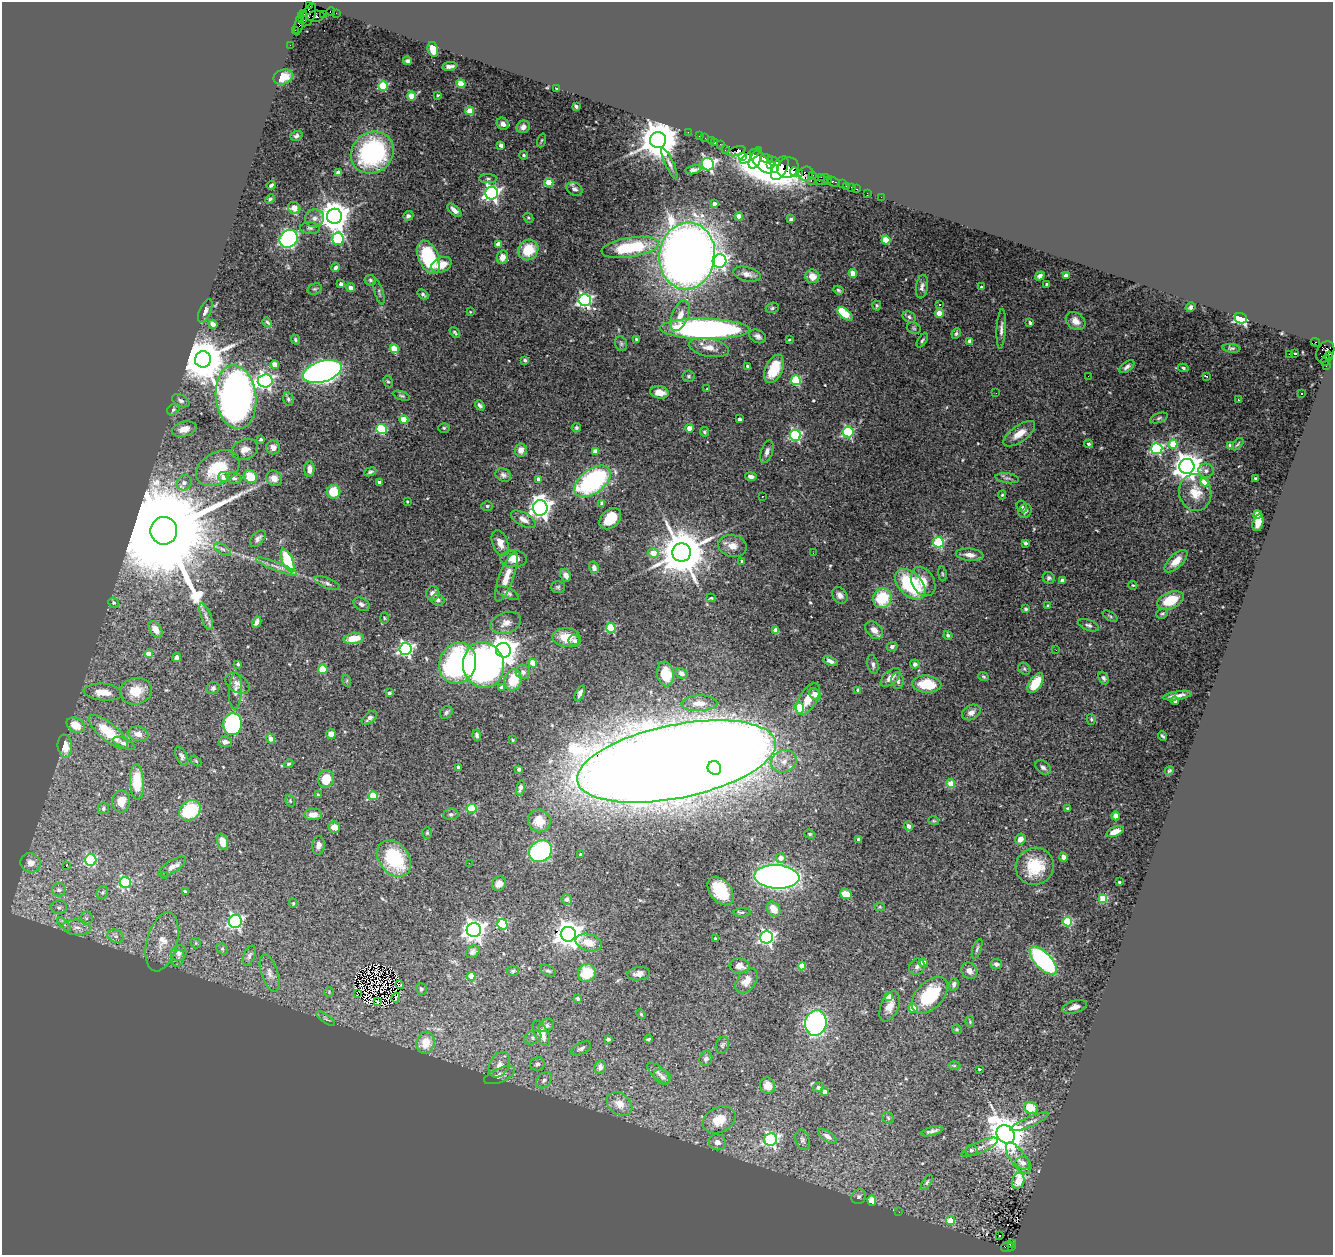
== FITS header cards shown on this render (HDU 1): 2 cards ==
NAXIS1  =                 1331
NAXIS2  =                 1253

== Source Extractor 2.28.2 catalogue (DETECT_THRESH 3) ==
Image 1331 x 1253 px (HDU 1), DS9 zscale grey, 1 PNG px = 1 image px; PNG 1335 x 1257 px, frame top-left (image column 1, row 1253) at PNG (2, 2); each listed source drawn as its Kron ellipse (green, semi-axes under 4 px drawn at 4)
Background 2.4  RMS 0.059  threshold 0.176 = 3 sigma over >= 5 px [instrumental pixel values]
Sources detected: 532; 3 with non-positive FLUX_AUTO (blend fragments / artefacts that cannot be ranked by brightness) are neither listed nor drawn; of the other 529, the 500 brightest by FLUX_AUTO listed and drawn (29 fainter detections omitted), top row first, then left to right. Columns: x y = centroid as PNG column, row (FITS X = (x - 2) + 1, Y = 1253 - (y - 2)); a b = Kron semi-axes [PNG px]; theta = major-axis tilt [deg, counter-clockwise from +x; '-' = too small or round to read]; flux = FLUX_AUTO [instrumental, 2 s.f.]
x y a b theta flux
310 5 4 3 - 65
331 12 4 3 - 250
336 13 2 2 - 29
304 14 3 2 - 85
323 14 3 2 - 69
309 15 12 6 66 950
316 16 9 5 8 990
303 19 4 2 - 360
299 24 12 4 78 610
295 30 2 2 - 56
290 45 2 2 - 36
433 49 7 5 -76 62
407 61 4 4 - 9.5
450 66 7 3 8 12
283 77 10 7 22 42
461 84 4 4 - 150
383 86 5 4 - 240
557 89 3 3 - 7.3
438 95 3 3 - 4.4
411 96 4 4 - 99
576 106 4 3 - 13
470 111 4 4 - 110
503 124 6 5 - 17
523 127 7 6 - 17
688 132 2 2 - 45
296 136 6 5 - 9.6
699 136 2 2 - 75
705 138 2 2 - 44
542 140 7 3 71 4
658 140 8 8 - 16000
711 140 2 2 - 76
715 143 3 3 - 150
720 144 2 2 - 50
501 145 4 3 - 20
725 150 2 2 - 79
736 151 10 4 15 660
372 152 22 20 39 590
524 155 4 4 - 7.9
751 155 13 3 35 610
742 156 4 3 - 280
755 159 10 5 62 3300
766 159 7 3 -14 4400
761 161 15 6 -47 3600
774 161 6 3 -24 3400
669 163 17 4 -65 16
708 164 6 6 - 890
771 165 4 4 - 800
775 168 4 4 - 1200
780 168 13 7 61 1600
788 168 11 9 32 1200
693 170 8 4 12 17
794 172 5 3 - 210
338 173 4 4 - 40
799 173 3 2 - 140
806 174 7 6 - 320
812 175 4 3 - 160
821 177 4 3 - 110
488 179 9 4 0 8.3
823 180 7 3 34 170
828 180 3 2 - 100
811 181 3 2 - 300
549 182 4 4 - 110
833 182 7 3 -27 240
842 184 2 2 - 17
271 185 5 3 - 7.1
847 186 3 3 - 180
851 188 4 3 - 39
574 189 8 6 -28 14
857 189 3 2 - 77
492 193 6 6 - 1400
867 193 3 2 - 21
881 197 2 2 - 40
270 199 5 4 - 8.6
714 204 4 3 - 20
294 208 6 6 - 57
454 210 8 4 -43 19
334 216 7 7 - 7100
408 216 5 4 - 9
739 216 4 4 - 42
314 218 9 9 - 23
528 218 5 4 - 4.9
791 219 3 3 - 6.4
310 228 10 6 -2 13
289 239 9 8 - 780
338 239 6 6 - 300
886 240 4 4 - 160
498 244 4 4 - 46
630 247 29 9 9 250
528 250 11 9 47 120
687 256 33 28 82 5000
429 257 18 10 -66 270
502 257 7 5 79 37
720 261 7 6 - 1100
441 265 10 7 24 54
335 267 5 4 - 9.4
853 273 4 4 - 69
747 274 14 7 -13 22
1066 275 4 3 - 29
812 276 7 6 - 42
1040 276 5 4 - 11
370 280 6 5 - 7
341 284 3 3 - 20
1047 284 3 3 - 6.5
922 287 12 6 81 17
982 287 3 3 - 9.4
351 288 4 4 - 28
315 289 7 5 18 7.7
838 290 5 4 - 6.9
379 292 13 3 -74 7
423 294 6 4 -39 6.7
585 300 6 6 - 1000
877 305 5 4 - 6.3
939 305 3 3 - 15
1190 307 5 4 - 11
772 308 7 5 18 7.1
205 311 12 5 66 17
470 312 3 2 - 3.8
939 313 4 4 - 97
845 314 9 5 -38 140
680 316 16 8 68 49
909 317 7 5 -30 9.8
1241 318 6 5 - 330
1076 321 10 8 -38 35
267 322 5 3 - 9
1030 323 4 3 - 12
213 324 5 4 - 22
914 328 7 5 -23 6.8
705 329 44 10 -1 1700
1001 329 20 4 86 19
455 332 6 3 -43 6
956 334 5 4 - 7.2
758 336 9 6 -29 16
636 339 4 3 - 6.5
295 340 5 4 - 7.7
789 340 4 3 - 4.3
922 340 8 4 58 7.4
970 341 4 4 - 30
1315 342 5 3 - 570
621 344 7 5 -74 8.8
709 348 20 9 -11 53
1231 348 9 3 -7 6.5
394 349 4 4 - 100
1325 352 11 8 61 1800
1290 354 3 2 - 16
1295 354 4 3 - 8.2
1329 356 4 3 - 290
203 359 8 8 - 19000
525 360 4 3 - 9.3
1326 361 5 4 - 310
275 364 4 4 - 59
1326 365 3 2 - 170
747 366 3 3 - 6.9
1127 367 8 4 38 13
1183 368 5 3 - 6.2
774 369 15 8 66 120
322 372 20 10 17 2400
689 376 6 6 - 7.9
1088 376 3 2 - 4.1
1206 376 4 2 - 7.5
796 380 5 5 - 280
265 381 7 6 - 1200
388 382 6 4 -60 5.6
706 389 3 2 - 18
659 392 9 6 -8 41
996 393 2 2 - 7.2
1301 394 3 3 - 5.8
402 396 8 4 -19 6.9
236 397 32 20 -84 2900
288 399 7 5 -77 7.3
1238 400 3 2 - 8.9
181 401 9 6 -27 13
480 405 5 4 - 11
173 410 7 5 39 8.2
1159 418 9 4 19 8.5
404 419 4 4 - 110
739 419 3 3 - 17
444 428 6 5 - 6.8
576 428 5 4 - 6
689 428 4 4 - 56
184 429 13 7 14 36
381 429 5 5 - 240
705 432 5 4 - 6.2
848 432 5 5 - 420
1019 434 19 8 36 56
795 435 5 5 - 550
261 440 3 3 - 10
1089 444 4 3 - 6.3
1173 444 4 4 - 120
1238 444 7 2 49 4.9
1230 445 3 3 - 11
273 447 7 6 - 24
245 449 14 10 21 37
1157 449 6 5 - 510
521 450 7 6 - 26
595 451 4 4 - 39
767 452 11 5 72 17
1187 466 7 7 - 5200
218 468 23 16 29 190
309 469 8 5 89 28
1206 471 7 7 - 15
370 472 6 4 23 8.1
503 475 8 6 -28 13
751 476 6 4 -10 12
223 477 5 5 - 32
250 477 7 6 - 120
234 478 8 5 -17 11
274 478 8 7 - 33
1007 478 12 5 -8 12
539 479 4 3 - 15
1255 479 3 3 - 5.7
593 481 21 12 36 620
379 482 4 3 - 12
1205 482 4 4 - 120
184 483 8 7 - 21
334 492 7 7 - 120
1195 493 18 16 -76 86
1002 495 4 4 - 5
762 496 3 2 - 5.1
407 502 3 2 - 3.9
602 503 4 3 - 16
487 506 5 5 - 6.6
1022 506 6 5 - 5.7
540 508 7 7 - 2800
1025 511 7 6 - 12
1257 515 4 4 - 94
523 519 13 6 -29 25
610 519 12 8 44 96
1258 523 9 5 75 39
164 531 14 13 - 170000
258 538 10 5 47 13
938 542 5 5 - 360
500 543 13 7 -70 33
1025 543 3 3 - 7.5
733 546 14 11 -13 45
222 549 9 4 -27 12
653 553 5 5 - 47
681 553 9 9 - 21000
813 553 3 2 - 8.1
970 555 14 6 -5 28
513 559 13 8 -3 51
288 561 12 5 -68 240
1176 561 14 7 45 44
742 562 4 3 - 9.6
276 567 22 4 -22 26
594 568 6 5 - 15
942 574 7 3 -81 5.8
566 575 6 5 - 21
506 577 26 7 70 58
1049 578 6 5 - 10
1062 580 4 3 - 17
923 581 15 11 -62 59
327 583 14 5 -21 14
910 584 18 11 -45 340
1133 585 4 4 - 4.1
558 587 7 6 - 7
433 593 7 6 - 20
508 593 12 5 -26 11
840 595 9 7 -52 20
711 598 5 3 - 4.4
882 598 10 9 - 170
438 600 6 6 - 10
1170 600 14 8 23 120
113 603 5 5 - 9.7
361 604 9 6 -30 13
1048 606 4 4 - 5.4
1026 609 4 3 - 7.6
1162 614 6 5 - 7
206 616 14 5 -71 17
1110 616 8 3 -32 6.1
384 618 6 3 -88 4.3
257 622 6 4 62 16
506 623 15 10 19 32
1089 625 11 5 -20 12
611 628 5 4 - 230
155 629 9 5 -57 36
776 630 4 4 - 58
874 630 10 7 -45 32
948 635 5 4 - 11
566 637 14 9 -4 81
354 638 10 5 9 82
575 641 6 6 - 8.4
892 646 5 4 - 11
405 649 6 6 - 990
503 650 7 7 - 5000
1056 650 3 2 - 7.2
149 654 4 4 - 69
177 657 4 4 - 11
830 661 8 4 -25 16
458 663 21 18 69 720
533 663 4 4 - 100
238 664 3 3 - 7.4
873 664 10 5 -78 12
915 664 4 4 - 14
484 665 23 20 -75 1400
323 669 5 4 - 170
1024 669 6 5 - 7.4
523 672 7 7 - 18
681 673 6 5 - 15
665 674 12 8 -80 80
891 677 12 6 41 39
983 677 5 4 - 5.3
1103 678 7 4 -68 9.5
513 680 11 8 76 120
347 681 6 4 -74 4.6
898 681 8 6 -83 16
237 683 13 8 -33 22
1035 683 11 6 56 110
927 684 14 8 -4 110
213 688 6 6 - 11
502 688 4 4 - 23
858 690 4 4 - 15
136 691 16 13 14 76
235 691 18 6 88 23
103 692 19 8 -5 47
389 693 3 3 - 11
580 693 8 3 63 7.4
815 694 7 5 -47 31
1177 696 14 3 9 20
808 699 18 8 60 51
1175 701 4 4 - 22
699 703 18 8 1 46
799 708 5 4 - 270
446 712 7 5 50 10
971 712 10 7 29 22
369 718 9 5 39 16
1091 719 5 4 - 5.9
233 724 11 9 86 410
76 725 9 7 -28 62
108 732 24 9 -40 130
138 734 10 7 -14 28
331 734 5 5 - 41
477 735 5 4 - 8.7
1163 736 5 2 - 6.2
271 738 5 4 - 33
513 740 3 3 - 4.1
225 742 7 5 -5 16
124 743 12 5 -22 12
65 746 11 7 -84 51
182 756 10 5 -64 14
196 761 6 4 -46 4.8
676 761 101 36 12 28000
784 761 13 11 22 45
288 764 5 4 - 6.8
458 767 3 3 - 11
1043 767 8 6 -39 13
714 768 7 6 - 310
519 769 4 3 - 6.9
1169 771 5 4 - 6
326 779 9 8 - 80
137 782 18 7 -87 130
951 783 4 4 - 100
520 788 8 4 78 13
318 795 3 3 - 4.8
373 796 4 4 - 130
121 801 11 9 88 51
290 801 6 4 -70 5.2
104 808 6 5 - 7.4
1068 808 4 4 - 5.8
472 809 5 4 - 220
190 810 11 9 41 210
451 814 7 6 - 9.4
313 815 9 5 2 33
1116 816 4 4 - 25
539 821 11 11 - 50
934 821 5 3 - 3.8
908 826 4 3 - 12
334 827 6 5 - 37
1115 832 9 4 20 32
427 833 6 5 - 6.6
810 834 6 4 -21 5
1020 839 6 5 - 27
859 840 4 3 - 16
222 842 8 5 -74 52
318 845 9 6 85 21
540 851 12 10 39 530
581 854 3 3 - 8.2
1063 857 4 4 - 15
394 858 20 15 -53 280
781 858 5 5 - 30
91 860 6 5 - 390
30 863 10 9 - 45
469 863 2 2 - 11
66 866 3 2 - 32
1035 866 19 18 - 150
172 867 16 6 33 20
164 875 3 2 - 6.2
777 877 22 11 -4 3100
125 882 5 5 - 430
1119 882 3 3 - 6.9
499 884 7 6 - 22
59 890 7 6 - 17
185 891 4 3 - 7.8
721 891 16 10 -51 160
102 892 7 5 67 8.2
846 894 6 4 -21 79
567 899 5 5 - 12
1103 899 4 4 - 180
293 903 4 3 - 4.8
59 907 8 7 - 13
880 907 5 4 - 4.4
774 909 8 6 -56 51
742 912 8 4 1 6.1
86 918 6 6 - 9.4
235 921 6 6 - 880
1067 922 4 4 - 270
64 924 9 3 -45 7.2
502 924 5 5 - 260
77 927 14 8 -6 30
474 930 7 7 - 2800
568 934 7 7 - 4700
116 936 8 6 -19 15
767 937 6 6 - 930
715 939 4 3 - 10
162 942 30 15 75 90
589 942 13 8 -15 56
196 943 5 5 - 6
222 949 6 5 - 7.2
977 949 10 4 70 8.7
473 952 7 5 33 11
179 953 8 7 - 22
249 956 11 5 70 12
178 958 8 6 75 13
1043 960 17 8 -46 680
923 962 4 4 - 40
996 964 6 5 - 15
740 966 10 7 -11 25
802 966 4 4 - 110
917 967 8 7 - 16
513 971 6 5 - 6.5
548 971 8 5 -27 8.2
969 971 9 7 -53 26
270 973 19 8 -72 33
587 973 9 8 - 120
638 974 11 6 6 21
471 976 4 4 - 110
746 981 14 9 53 34
954 984 6 5 - 12
400 985 4 2 - 7.8
421 989 6 5 - 8.2
329 992 5 4 - 4.8
357 993 3 2 - 5.4
930 995 22 13 46 240
888 996 4 4 - 59
396 998 5 3 - 12
578 999 4 3 - 12
377 1001 4 2 - 5.8
890 1006 16 9 67 38
1074 1007 13 6 16 24
913 1008 4 4 - 120
641 1014 5 3 - 3.9
326 1019 11 4 -36 9.3
970 1022 5 4 - 4.4
816 1023 13 10 82 850
546 1026 8 6 31 9.3
957 1029 5 4 - 4.6
541 1033 13 6 -61 56
533 1037 9 6 29 13
608 1039 4 3 - 8
649 1039 4 3 - 5.2
426 1043 11 9 77 70
722 1045 9 6 74 9.2
581 1048 11 5 27 12
706 1059 7 6 - 13
537 1064 7 6 - 17
499 1065 14 9 60 31
954 1066 6 4 0 5.2
600 1067 7 5 77 19
979 1069 4 2 - 6.2
658 1073 14 6 -41 18
500 1075 16 7 23 33
662 1077 9 7 -30 15
544 1080 9 6 46 17
768 1086 8 7 - 41
818 1087 5 5 - 10
825 1092 4 3 - 24
619 1104 14 10 -39 43
1031 1108 7 5 -23 87
888 1118 6 5 - 6.2
719 1120 17 12 26 97
1029 1122 20 5 23 24
932 1131 11 4 16 14
1006 1134 10 8 -48 12000
827 1136 10 5 -32 17
771 1139 6 6 - 750
802 1140 10 7 -72 13
717 1142 9 8 - 25
980 1147 20 6 23 24
971 1150 6 5 - 10
1018 1158 18 7 -55 41
1023 1163 7 6 - 27
1018 1181 8 6 74 140
927 1182 8 4 57 7
859 1197 8 7 - 9.6
872 1200 5 4 - 50
899 1212 2 2 - 4.7
951 1221 4 4 - 87
1000 1236 3 2 - 8.5
1012 1243 3 2 - 190
1007 1247 6 5 - 750
1011 1247 3 3 - 180
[29 fainter detections neither listed nor drawn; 3 non-positive-flux detections neither listed nor drawn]